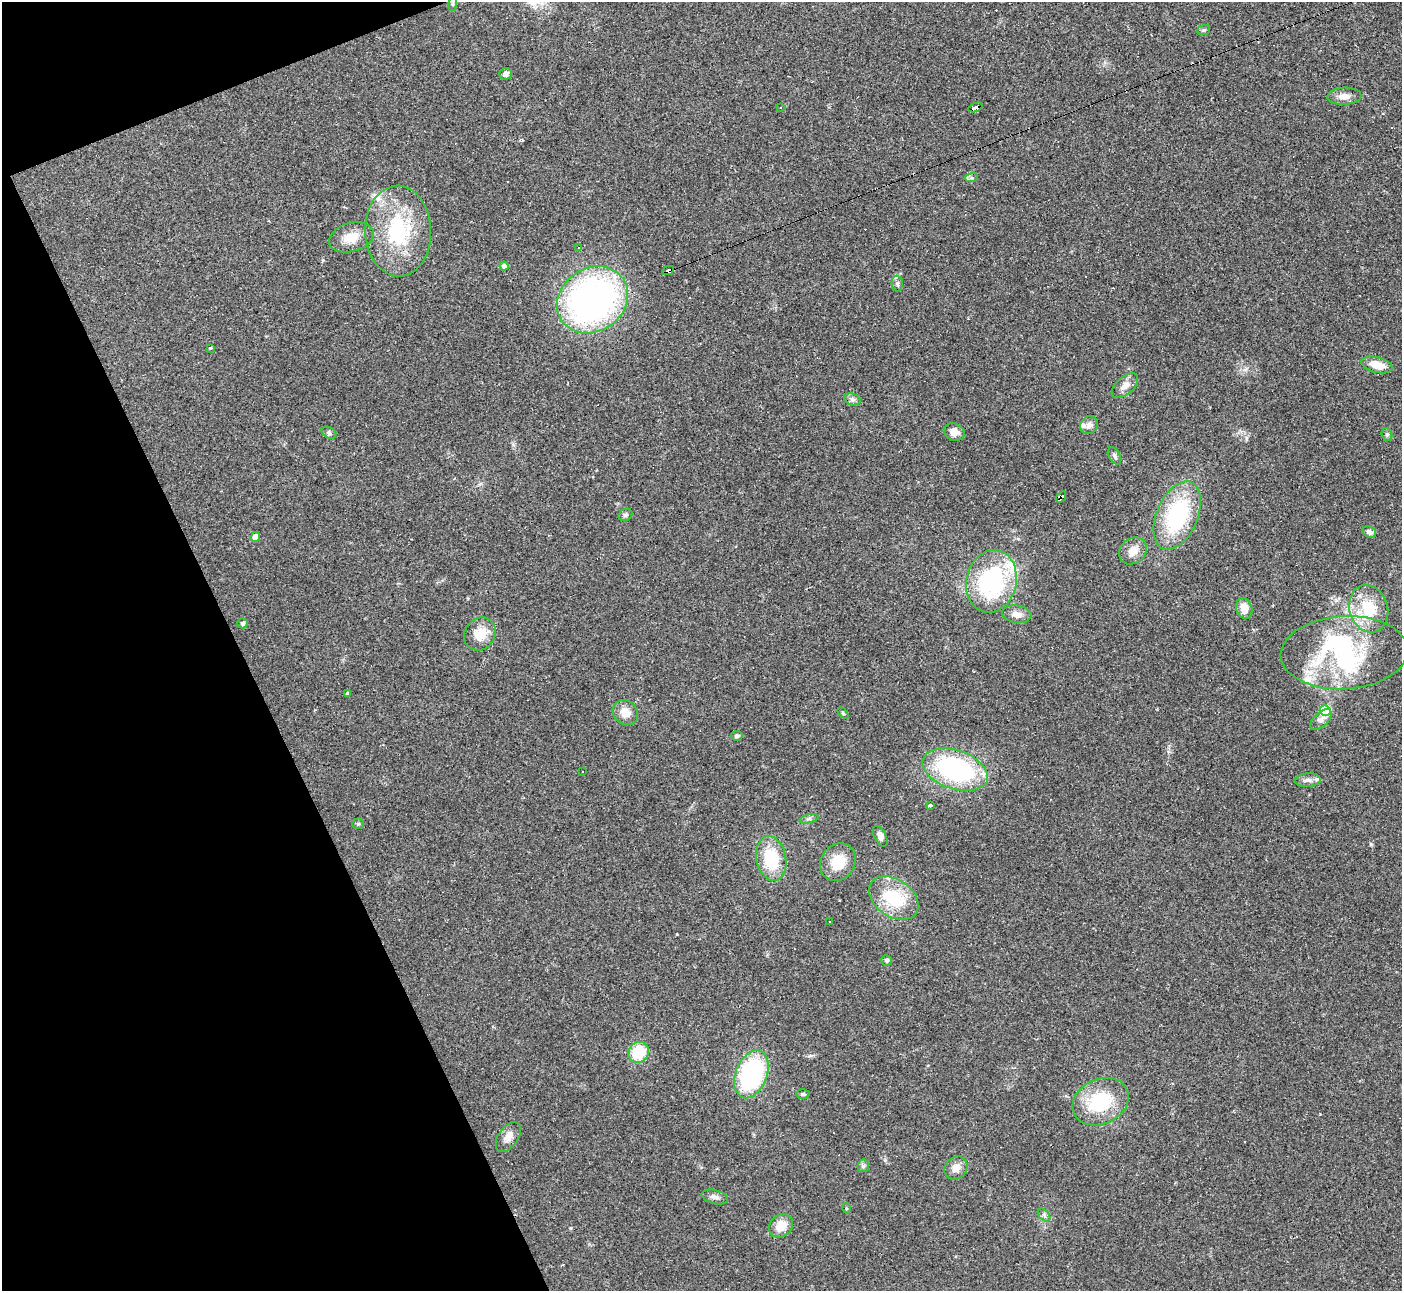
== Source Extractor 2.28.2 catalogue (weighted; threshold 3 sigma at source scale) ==
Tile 5 of 4 x 4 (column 1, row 2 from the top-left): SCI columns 2-1401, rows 2731-4019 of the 5604 x 5592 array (HDU 1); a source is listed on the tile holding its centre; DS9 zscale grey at full resolution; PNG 1404 x 1293 px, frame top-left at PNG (2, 2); each listed source drawn as its Kron ellipse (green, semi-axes under 4 px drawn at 4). Shown black and unused: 19% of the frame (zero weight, under 2 of 3 exposures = <1% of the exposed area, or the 3 px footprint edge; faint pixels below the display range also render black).
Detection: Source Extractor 2.28.2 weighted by HDU 2 'WHT'; one run over the whole footprint, this tile lists its part. Background 0.0515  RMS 0.0057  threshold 0.0255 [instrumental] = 3 sigma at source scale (4.5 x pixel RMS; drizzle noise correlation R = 1.50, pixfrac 1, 0.05/0.05 arcsec/px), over >= 5 px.
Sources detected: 87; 2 inside a brighter object's white glare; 16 cosmic-ray / hot-pixel residue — neither listed nor drawn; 4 inside a brighter listed object's ellipse — not listed separately; the other 65 listed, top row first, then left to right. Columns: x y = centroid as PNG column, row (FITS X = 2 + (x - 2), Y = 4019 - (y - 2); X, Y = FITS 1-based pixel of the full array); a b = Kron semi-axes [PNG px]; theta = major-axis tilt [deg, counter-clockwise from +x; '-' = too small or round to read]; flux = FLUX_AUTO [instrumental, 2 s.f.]
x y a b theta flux
453 4 7 3 82 0.81
1204 30 6 5 - 0.89
506 74 6 5 - 2.2
1344 96 17 8 2 4.7
781 107 2 2 - 0.39
975 107 7 3 21 60
971 178 6 4 17 1.1
398 231 45 33 -88 49
351 237 23 14 15 9.3
579 247 3 3 - 6.7
504 266 4 4 - 2
668 270 6 4 26 120
897 284 8 6 -87 1.5
592 300 37 31 34 190
210 348 3 3 - 0.63
1377 365 16 7 -14 8.7
1125 386 16 8 42 4.5
852 399 8 5 -16 1.6
1089 425 9 8 - 2.5
954 432 10 8 -23 4.3
329 433 8 5 -28 1.4
1387 434 6 5 - 1
1114 456 9 5 -59 1.4
1061 497 6 3 55 3.5
625 515 7 5 31 1.2
1177 515 36 20 67 57
1369 532 7 5 -24 2.7
255 537 5 4 - 4.6
1133 551 15 12 41 6
991 581 31 25 76 73
1244 608 10 8 -71 6.2
1369 609 24 19 -73 21
1017 614 15 8 -8 4.3
243 623 5 5 - 1.2
480 634 17 15 54 10
1344 653 63 36 3 74
347 694 4 3 - 1.2
1325 710 5 5 - 28
625 712 13 11 -43 6.4
843 713 6 4 -46 0.74
1321 719 13 7 44 2.8
737 736 6 4 7 1.2
955 770 34 19 -18 88
582 772 3 2 - 0.72
1308 780 13 6 4 2.7
930 805 3 3 - 1.4
809 819 10 4 13 1.3
358 824 5 5 - 0.82
880 836 11 6 -63 2.6
771 859 22 15 -79 25
838 862 20 17 54 13
894 898 27 18 -35 28
829 922 3 3 - 0.61
887 960 5 5 - 1.4
639 1052 11 10 - 19
751 1074 25 15 68 78
803 1094 7 4 0 1.1
1101 1102 29 22 25 34
508 1137 17 10 55 4.6
863 1166 6 6 - 1.2
956 1168 12 10 44 4.5
715 1197 13 6 -15 2.5
846 1208 5 3 - 0.62
1044 1215 8 4 -47 1.4
781 1226 13 11 41 8.1
Overlapping masked pixels (flux is a lower limit): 3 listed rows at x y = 975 107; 668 270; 1061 497
Unlisted compact peaks at least as high as the median listed source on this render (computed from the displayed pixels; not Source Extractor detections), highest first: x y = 1371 844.